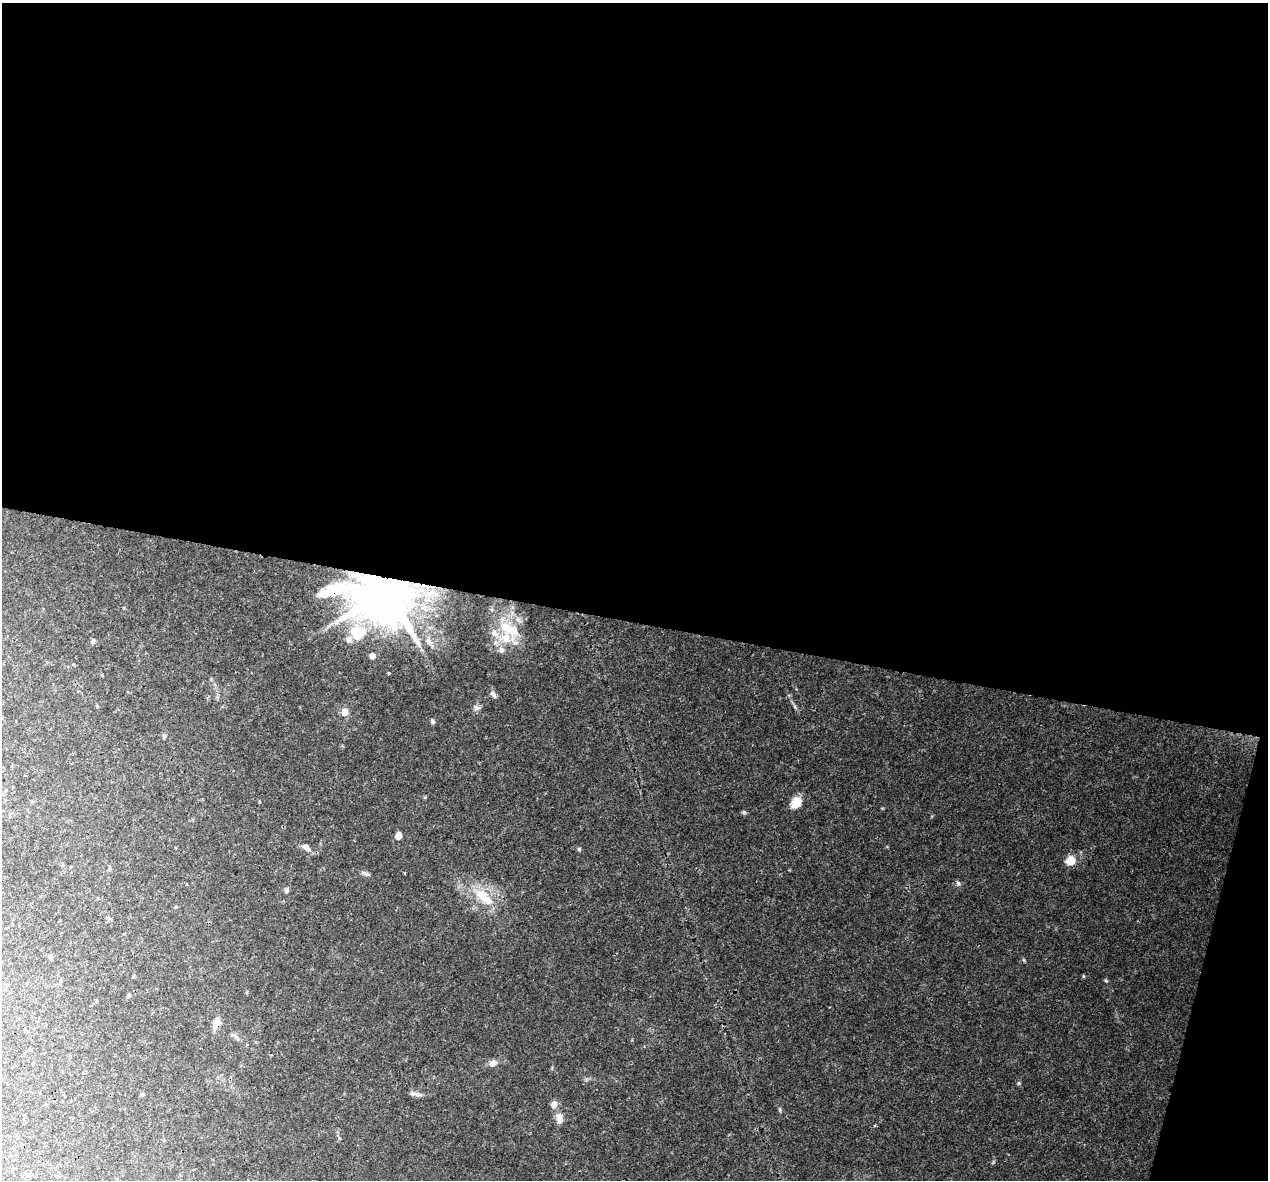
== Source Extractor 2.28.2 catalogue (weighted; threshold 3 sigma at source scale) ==
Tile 4 of 4 x 4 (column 4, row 1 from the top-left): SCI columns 3811-5076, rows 3812-4989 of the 5100 x 5330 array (HDU 1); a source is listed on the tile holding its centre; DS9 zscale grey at full resolution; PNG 1270 x 1182 px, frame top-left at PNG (2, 3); no overlay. Shown black and unused: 55% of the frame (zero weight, under 3 of 4 exposures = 5% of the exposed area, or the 3 px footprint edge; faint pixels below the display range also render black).
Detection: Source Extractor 2.28.2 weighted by HDU 2 'WHT'; one run over the whole footprint, this tile lists its part. Background 0.0316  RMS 0.0021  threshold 0.00955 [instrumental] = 3 sigma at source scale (4.5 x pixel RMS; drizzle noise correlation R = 1.50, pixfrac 1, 0.0396/0.0396 arcsec/px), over >= 5 px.
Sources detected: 42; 4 inside a brighter listed object's ellipse — not listed separately; the other 38 listed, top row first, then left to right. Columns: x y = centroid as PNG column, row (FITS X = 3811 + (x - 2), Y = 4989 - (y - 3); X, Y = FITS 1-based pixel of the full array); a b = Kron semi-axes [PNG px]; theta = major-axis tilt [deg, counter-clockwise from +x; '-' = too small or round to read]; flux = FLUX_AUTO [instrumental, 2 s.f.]
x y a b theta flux
387 591 17 14 5 1700
506 627 22 16 -40 6.8
358 633 13 11 37 8.2
93 641 6 5 - 0.35
428 641 11 6 -86 1
501 650 9 7 -74 0.94
372 656 5 5 - 1.4
389 673 4 3 - 0.23
493 694 10 6 -54 0.71
795 707 6 4 -72 0.32
476 708 8 6 1 0.66
345 712 7 7 - 1.7
432 721 6 4 -70 0.47
164 736 5 5 - 0.35
796 802 15 11 55 2.5
744 812 6 5 - 0.33
398 836 5 5 - 2.4
306 847 12 7 -36 1.2
579 849 5 5 - 0.29
1070 861 7 6 - 5
110 868 6 4 -90 0.29
367 874 10 5 -20 0.56
958 883 6 5 - 0.42
286 890 7 6 - 0.43
483 897 34 13 -41 6
50 956 7 5 70 0.33
1083 976 5 3 - 0.2
1106 981 6 3 -19 0.24
129 995 5 4 - 0.27
216 1022 11 8 68 1.9
237 1038 11 5 -45 0.65
493 1063 9 7 20 1.2
1019 1083 5 5 - 0.28
142 1094 6 4 42 0.29
413 1094 12 6 -5 0.84
554 1104 8 7 - 1.2
780 1110 6 4 -72 0.26
559 1118 14 8 -78 1.5
Overlapping masked pixels (flux is a lower limit): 2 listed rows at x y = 387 591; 216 1022